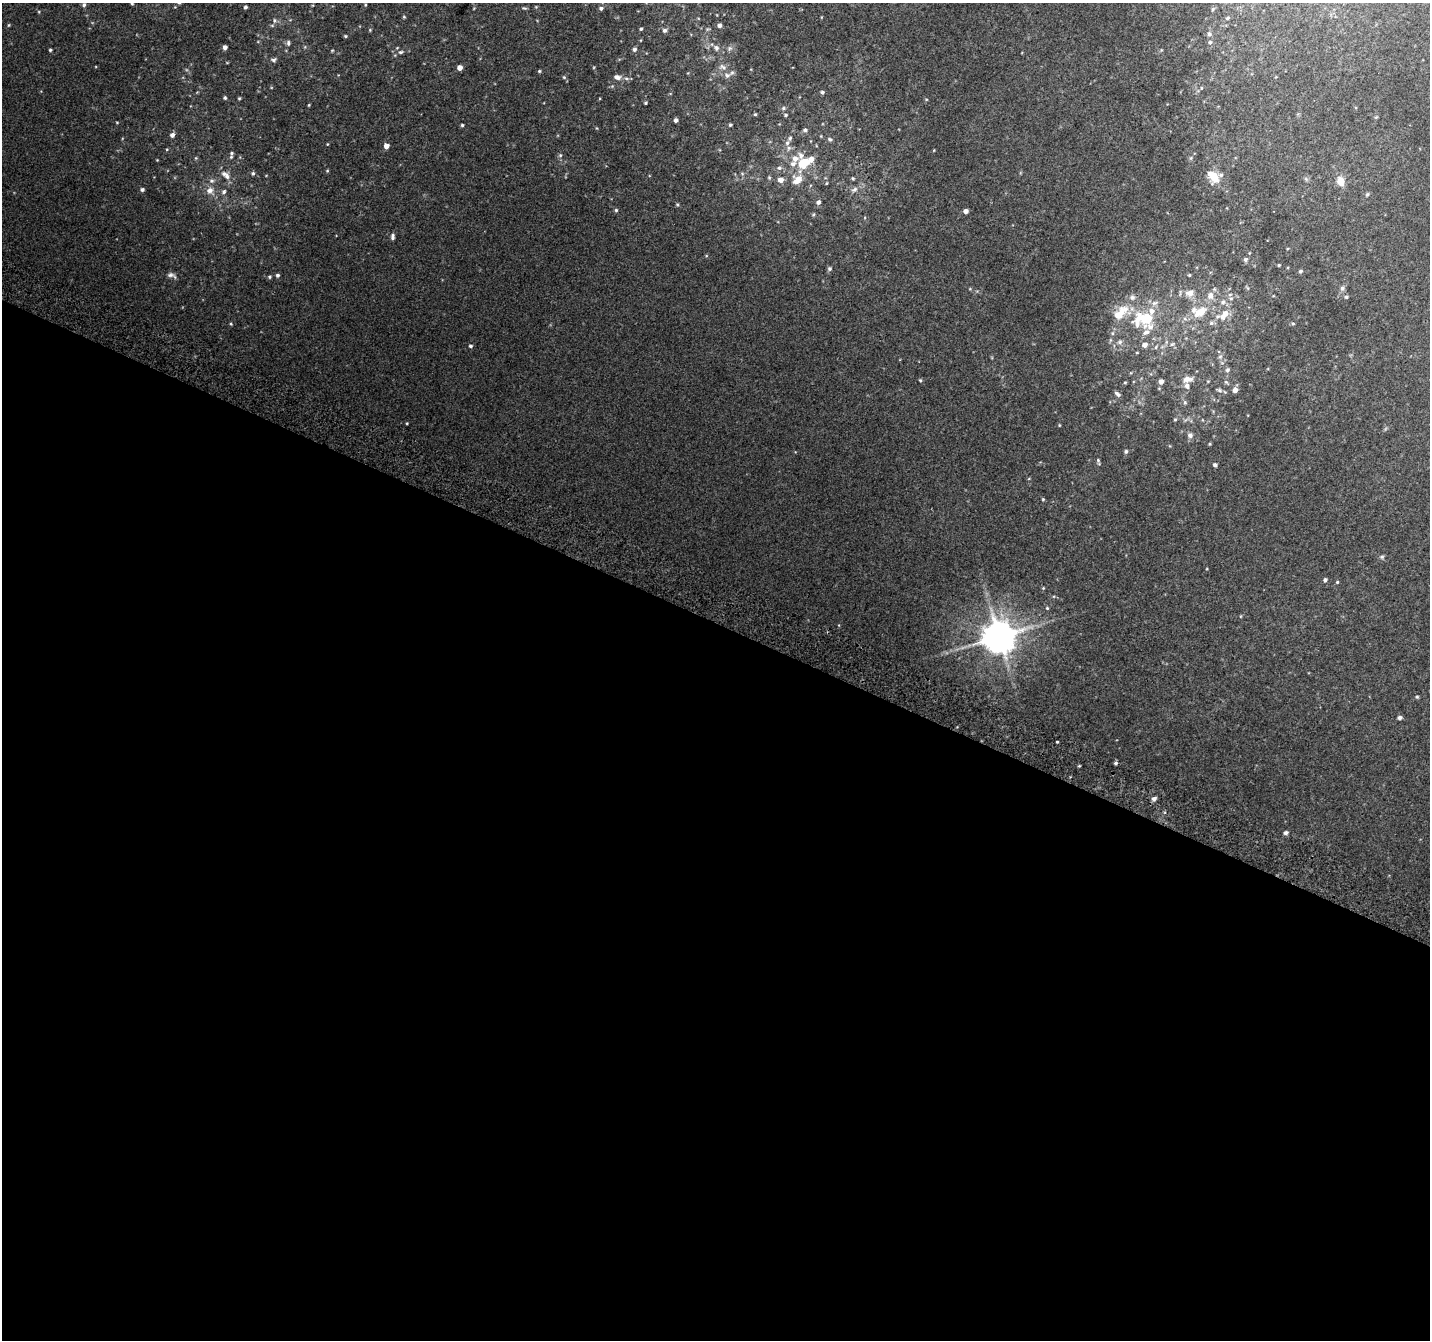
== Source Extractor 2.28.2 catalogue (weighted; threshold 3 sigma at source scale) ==
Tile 14 of 4 x 4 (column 2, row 4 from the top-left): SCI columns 1456-2883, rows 308-1645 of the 5758 x 5899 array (HDU 1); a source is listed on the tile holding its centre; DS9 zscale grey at full resolution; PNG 1432 x 1342 px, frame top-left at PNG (2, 3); no overlay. Shown black and unused: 54% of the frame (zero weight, under 2 of 3 exposures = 2% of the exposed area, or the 3 px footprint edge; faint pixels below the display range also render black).
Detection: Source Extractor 2.28.2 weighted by HDU 2 'WHT'; one run over the whole footprint, this tile lists its part. Background 0.0817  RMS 0.014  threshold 0.0628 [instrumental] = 3 sigma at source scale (4.5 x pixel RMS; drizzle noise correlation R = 1.50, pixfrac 1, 0.0396/0.0396 arcsec/px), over >= 5 px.
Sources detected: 174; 18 inside a brighter listed object's ellipse — not listed separately; the other 156 listed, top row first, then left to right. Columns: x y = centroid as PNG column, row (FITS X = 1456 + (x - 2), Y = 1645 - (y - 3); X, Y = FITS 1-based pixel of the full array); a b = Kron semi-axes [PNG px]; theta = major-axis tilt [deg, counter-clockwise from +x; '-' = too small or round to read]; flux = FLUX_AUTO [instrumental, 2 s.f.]
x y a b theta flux
132 3 5 4 - 2.1
84 5 6 6 - 3.3
365 5 4 4 - 1.3
245 7 4 3 - 3
524 8 7 4 -13 1.9
601 8 5 5 - 3.3
1213 9 7 4 61 2.3
39 12 5 3 - 1.4
404 17 4 4 - 1.4
821 17 5 3 - 1
1227 18 6 5 - 2.8
274 20 7 7 - 4.2
9 25 4 4 - 1.4
719 25 4 4 - 5.1
641 29 3 3 - 1.8
370 30 4 4 - 1.4
664 30 6 5 - 3.6
1209 34 8 7 - 4.5
345 36 4 3 - 1.7
1210 42 6 6 - 3.1
288 43 7 5 -83 3.2
225 47 4 4 - 5.7
397 48 5 3 - 1
716 48 8 6 -60 4.8
730 48 7 7 - 4.2
634 49 6 5 - 3
50 50 3 3 - 1.8
332 50 4 4 - 1.3
400 52 7 5 4 2.9
273 60 7 6 - 3.2
723 67 12 8 -21 7.3
460 68 4 4 - 8.4
539 71 4 4 - 1.6
564 77 5 4 - 1.9
617 77 8 6 -10 6.7
626 78 6 4 -19 2.4
1201 88 6 3 72 1.4
822 92 5 4 - 2.6
225 98 5 4 - 2
239 98 4 3 - 1.6
926 99 5 3 - 1.2
646 103 3 3 - 1.9
309 105 3 2 - 1.2
783 108 6 5 - 2.7
755 114 4 4 - 1.8
785 115 5 4 - 1.8
1376 117 6 4 42 1.5
676 120 4 4 - 4.1
117 122 4 3 - 1.1
462 125 4 3 - 1.9
730 125 4 4 - 1.8
596 128 5 3 - 1.1
805 130 6 5 - 2.8
172 135 5 5 - 5.3
830 139 7 5 -28 2.9
787 143 8 6 68 4.6
327 144 3 3 - 1
386 146 5 5 - 9.1
167 149 4 3 - 1.3
934 150 4 3 - 1
232 153 5 5 - 2.1
560 155 6 5 - 2.5
196 158 5 5 - 1.6
795 158 9 8 - 8.8
1191 158 6 5 - 2.5
811 159 7 6 - 11
157 160 3 3 - 0.91
804 163 8 6 38 44
779 168 8 6 22 4.3
327 171 4 4 - 1.4
253 173 5 4 - 2.6
742 173 6 4 -20 1.8
226 175 16 8 -41 11
1213 175 11 7 -23 21
769 178 5 5 - 1.9
853 178 4 4 - 1.9
797 179 15 11 40 19
1306 179 7 4 -45 2.4
781 180 6 6 - 10
1340 181 11 9 -79 15
826 183 5 3 - 1.3
142 189 5 4 - 3.3
854 189 10 7 39 5.7
210 191 11 10 - 11
224 192 7 6 - 3.5
1367 194 6 4 67 2
818 202 5 5 - 4.8
677 204 5 4 - 1.7
616 210 4 4 - 2
966 211 4 4 - 7.1
393 237 7 4 90 4.2
706 256 5 3 - 1.2
1245 259 5 5 - 3.3
1279 265 3 3 - 1.6
829 269 6 5 - 2.7
1301 271 4 4 - 2.4
170 275 12 6 5 5.7
277 275 5 5 - 2.9
1189 275 3 3 - 1.4
270 277 5 5 - 2.1
1342 288 7 6 - 4.1
970 289 5 4 - 1.3
1190 293 13 10 19 11
1210 295 11 9 79 9.2
1346 297 5 4 - 2.3
1231 298 6 5 - 2.7
1223 302 7 7 - 4.6
1155 303 10 6 18 5.5
1121 311 22 13 41 28
1200 312 13 9 29 25
1225 313 9 9 - 11
1145 319 22 15 11 68
1185 319 6 4 -19 2.5
1211 323 7 6 - 3.1
1293 323 5 4 - 1.8
231 324 4 4 - 1.5
1112 333 5 5 - 2.6
1120 342 7 6 - 4.1
1172 344 9 6 16 4.5
1145 345 6 5 - 8.3
470 346 5 4 - 2.6
1156 347 6 5 - 2.7
1220 357 6 5 - 2.7
1227 370 5 5 - 3.3
1187 379 11 7 9 11
920 380 4 4 - 1.5
1161 381 5 5 - 7.5
1125 382 4 4 - 1.4
1226 382 6 4 -44 2
1219 390 10 5 -22 3.5
1235 390 5 4 - 8.9
1118 394 8 5 -35 4.3
1185 402 6 5 - 2.6
1175 419 5 4 - 1.7
407 423 3 3 - 1.2
1059 425 4 3 - 1.2
1190 435 6 6 - 5.5
1210 444 4 4 - 1.3
1126 451 5 5 - 2.9
1098 461 10 4 -70 2.6
1215 465 4 4 - 3.4
1043 499 4 4 - 1.4
1382 557 7 5 2 2.7
1325 580 4 4 - 3.6
1337 582 4 4 - 1.7
1043 588 4 3 - 1.2
1047 608 5 4 - 1.6
1241 616 5 3 - 1.2
999 636 10 10 - 3300
1417 697 4 4 - 1.9
1400 718 4 4 - 4.4
1057 742 3 2 - 1.4
1116 763 5 4 - 2.4
1079 766 4 3 - 1.3
1154 798 5 5 - 5.4
1286 833 5 4 - 4
Isophote crosses this tile's border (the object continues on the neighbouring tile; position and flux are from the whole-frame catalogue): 1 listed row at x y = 132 3